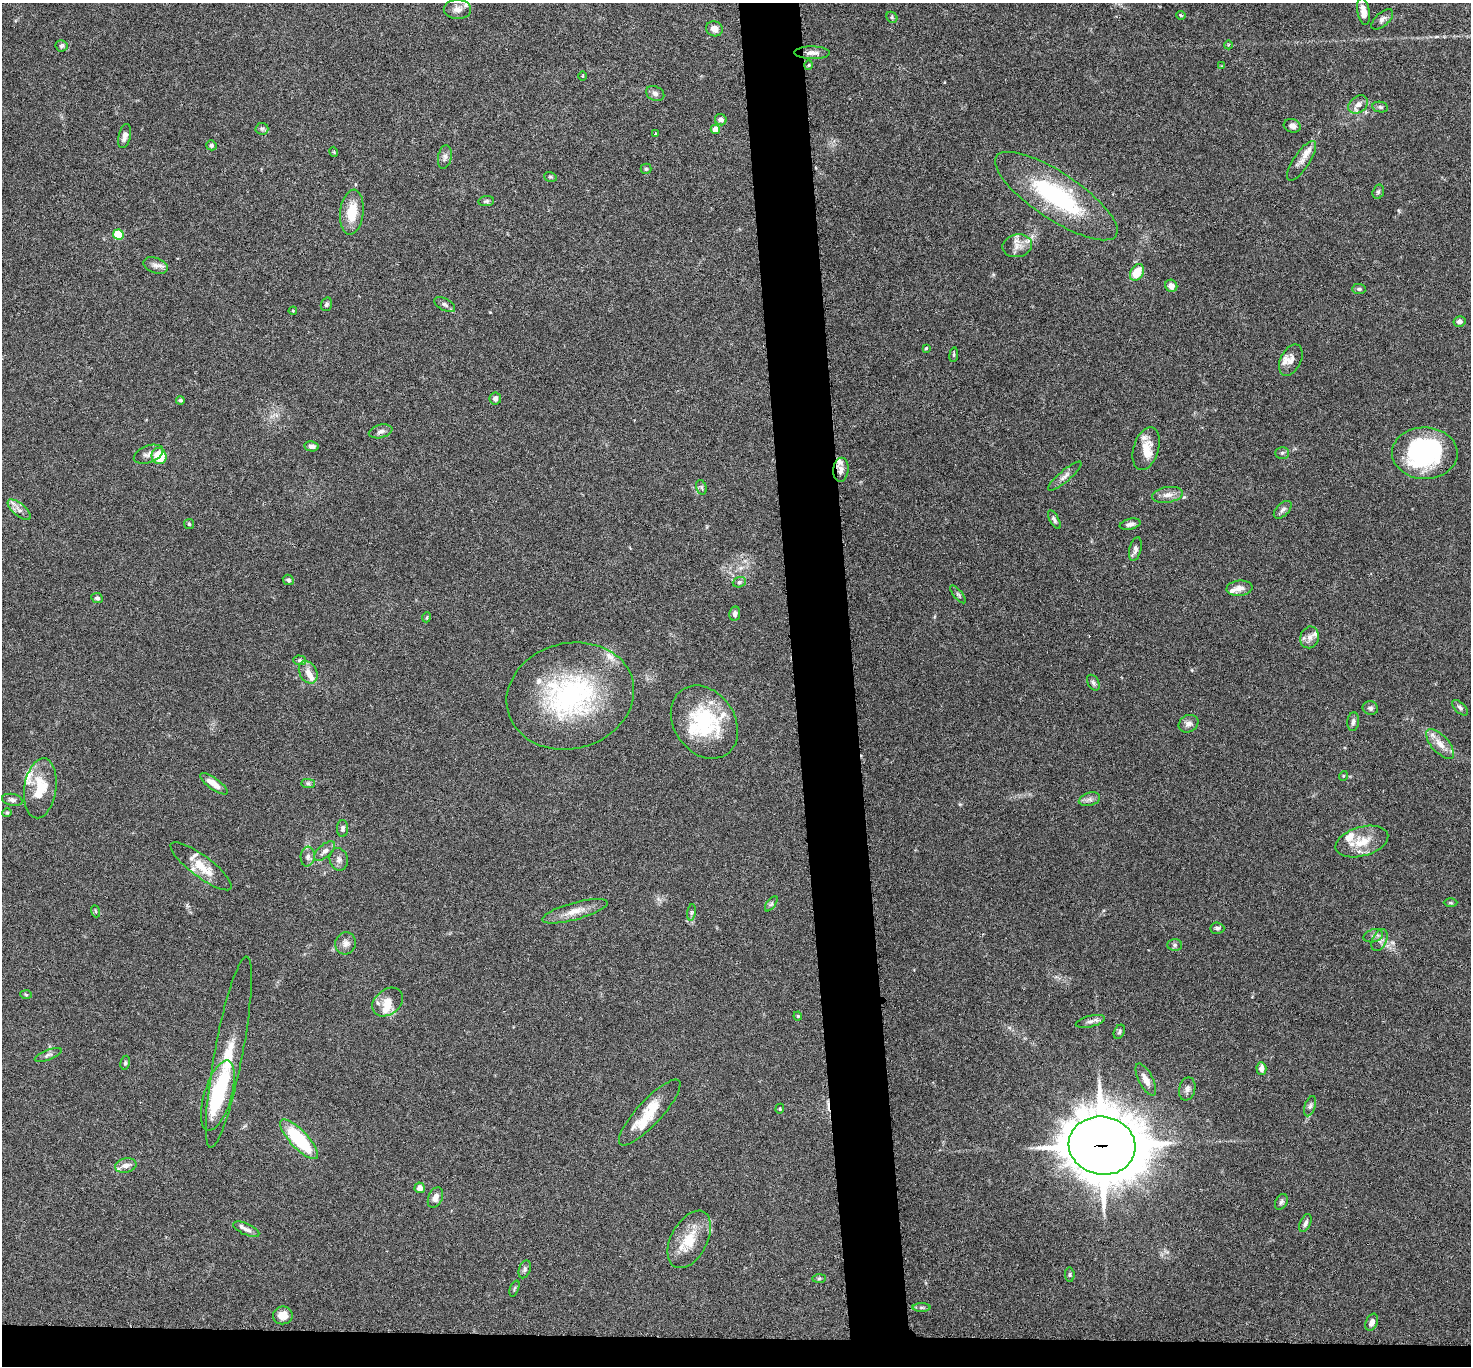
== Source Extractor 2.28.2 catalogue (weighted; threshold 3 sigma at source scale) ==
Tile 8 of 3 x 3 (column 2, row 3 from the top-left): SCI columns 1474-2942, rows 166-1529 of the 4415 x 4386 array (HDU 1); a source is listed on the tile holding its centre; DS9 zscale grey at full resolution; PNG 1473 x 1368 px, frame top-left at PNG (2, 3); each listed source drawn as its Kron ellipse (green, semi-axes under 4 px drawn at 4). Shown black and unused: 6% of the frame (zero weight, under 3 of 6 exposures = <1% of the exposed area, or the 3 px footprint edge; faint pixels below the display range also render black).
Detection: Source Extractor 2.28.2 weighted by HDU 2 'WHT'; one run over the whole footprint, this tile lists its part. Background 0.0464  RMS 0.0023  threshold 0.00947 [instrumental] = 3 sigma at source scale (4.09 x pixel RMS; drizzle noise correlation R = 1.36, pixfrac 0.8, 0.05/0.05 arcsec/px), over >= 5 px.
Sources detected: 163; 3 inside a brighter object's white glare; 1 cosmic-ray / hot-pixel residue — neither listed nor drawn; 24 inside a brighter listed object's ellipse — not listed separately; the other 135 listed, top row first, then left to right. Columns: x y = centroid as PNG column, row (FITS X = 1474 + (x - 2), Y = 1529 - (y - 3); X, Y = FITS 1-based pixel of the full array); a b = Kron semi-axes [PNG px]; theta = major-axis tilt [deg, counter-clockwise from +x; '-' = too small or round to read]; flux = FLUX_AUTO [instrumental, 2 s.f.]
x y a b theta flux
457 9 14 9 0 1.4
1364 11 13 6 -80 1.9
1181 15 4 3 - 0.24
892 17 6 5 - 0.33
1382 19 13 6 42 0.9
714 29 8 7 - 1.6
1228 45 4 3 - 0.17
62 46 6 6 - 0.4
812 53 18 6 0 1.1
809 65 4 3 - 0.18
1221 66 4 3 - 0.2
583 76 4 3 - 0.19
655 94 9 7 -25 0.75
1358 104 11 8 36 1.3
1380 107 8 5 -11 0.43
721 120 6 5 - 1
1292 126 9 6 -17 1.1
262 129 6 6 - 0.45
715 129 4 4 - 2.3
656 134 3 2 - 0.22
125 136 12 6 75 1
211 145 5 5 - 0.55
334 152 5 3 - 0.22
445 157 12 6 80 0.82
1302 161 23 8 56 1.9
646 169 5 5 - 0.31
550 177 6 4 -19 0.31
1378 192 7 5 74 0.44
1056 196 72 23 -34 24
486 201 8 5 7 0.45
352 212 22 11 83 5.1
118 235 5 5 - 7.4
1017 246 15 11 11 1.9
156 265 12 7 -21 1.1
1137 272 9 6 59 4.4
1171 286 6 5 - 1.2
1359 289 7 5 0 0.43
326 304 7 5 71 0.49
445 304 11 6 -28 0.7
293 311 4 4 - 0.18
1459 321 6 5 - 0.85
926 348 4 3 - 0.27
954 355 7 3 82 0.29
1291 360 17 10 64 1.5
495 398 6 5 - 0.78
180 400 4 4 - 0.34
381 431 12 6 14 0.84
312 446 7 5 -10 0.76
1146 449 22 12 74 3.4
1282 453 7 5 0 0.41
1425 453 33 26 -1 28
148 454 15 8 20 1.2
159 456 8 7 - 6.2
841 470 12 7 84 1.2
1065 476 21 5 41 1.1
701 487 7 5 -73 0.38
1167 495 16 7 9 1.6
19 510 14 6 -41 1.2
1283 510 11 6 45 0.73
1054 520 10 4 -61 0.49
189 524 5 5 - 0.28
1130 524 10 5 13 0.82
1135 549 12 6 76 0.84
288 580 5 5 - 0.51
739 582 7 5 21 0.43
1239 588 13 7 6 1.5
958 594 11 3 -49 0.35
97 598 6 5 - 0.43
735 614 7 5 80 0.87
427 617 5 3 - 0.2
1310 637 11 9 72 1.3
300 660 6 5 - 0.33
308 672 12 8 -62 1.6
1093 683 8 5 -59 0.52
570 696 64 53 15 37
1370 708 8 6 -18 0.6
1460 708 10 5 -44 0.57
704 722 39 30 -55 17
1353 722 9 6 83 0.68
1188 724 10 8 30 1.1
1440 744 18 8 -48 2.2
1343 776 5 3 - 0.18
308 783 7 4 -1 0.39
214 784 16 5 -35 2.1
40 788 30 16 82 7
1089 799 11 6 16 0.88
12 800 10 6 -11 0.64
7 813 5 4 - 0.23
342 828 8 5 89 0.49
1362 842 27 14 16 4.7
325 851 13 6 41 0.95
308 857 10 7 84 0.86
339 859 11 9 -77 1
201 866 37 10 -37 4.3
1451 903 7 3 0 0.25
771 904 9 4 54 0.37
95 911 6 4 -70 0.27
575 911 34 8 16 3
691 912 8 4 81 0.45
1217 928 7 6 - 0.45
1373 936 10 6 15 0.71
1379 940 12 7 65 0.95
345 943 11 10 - 1.2
1175 945 7 6 - 0.5
26 995 6 4 -3 0.25
388 1002 17 12 38 2.5
798 1016 4 4 - 0.22
1090 1021 15 5 14 0.85
1119 1032 7 5 63 0.44
229 1052 97 14 79 9
48 1055 14 5 21 0.67
125 1063 7 5 81 0.37
1261 1068 6 5 - 1.2
1146 1080 18 7 -63 1.7
1187 1089 12 8 76 1
218 1096 36 14 73 16
1310 1106 10 5 71 0.66
780 1109 5 4 - 0.25
650 1112 43 12 47 7
299 1139 26 9 -47 16
1102 1146 33 29 -11 1200
126 1166 11 7 11 1.3
420 1188 5 5 - 1.3
435 1198 11 7 68 1.5
1281 1202 8 6 62 0.52
1305 1223 9 5 66 0.65
246 1229 14 5 -24 0.9
689 1239 31 18 61 6
525 1269 9 5 70 0.53
1070 1275 7 4 -85 0.33
819 1278 7 4 2 0.34
514 1288 8 2 69 0.27
922 1307 9 4 0 0.48
283 1315 10 9 - 2.1
1372 1322 9 6 67 1
Overlapping masked pixels (flux is a lower limit): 1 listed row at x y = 1102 1146